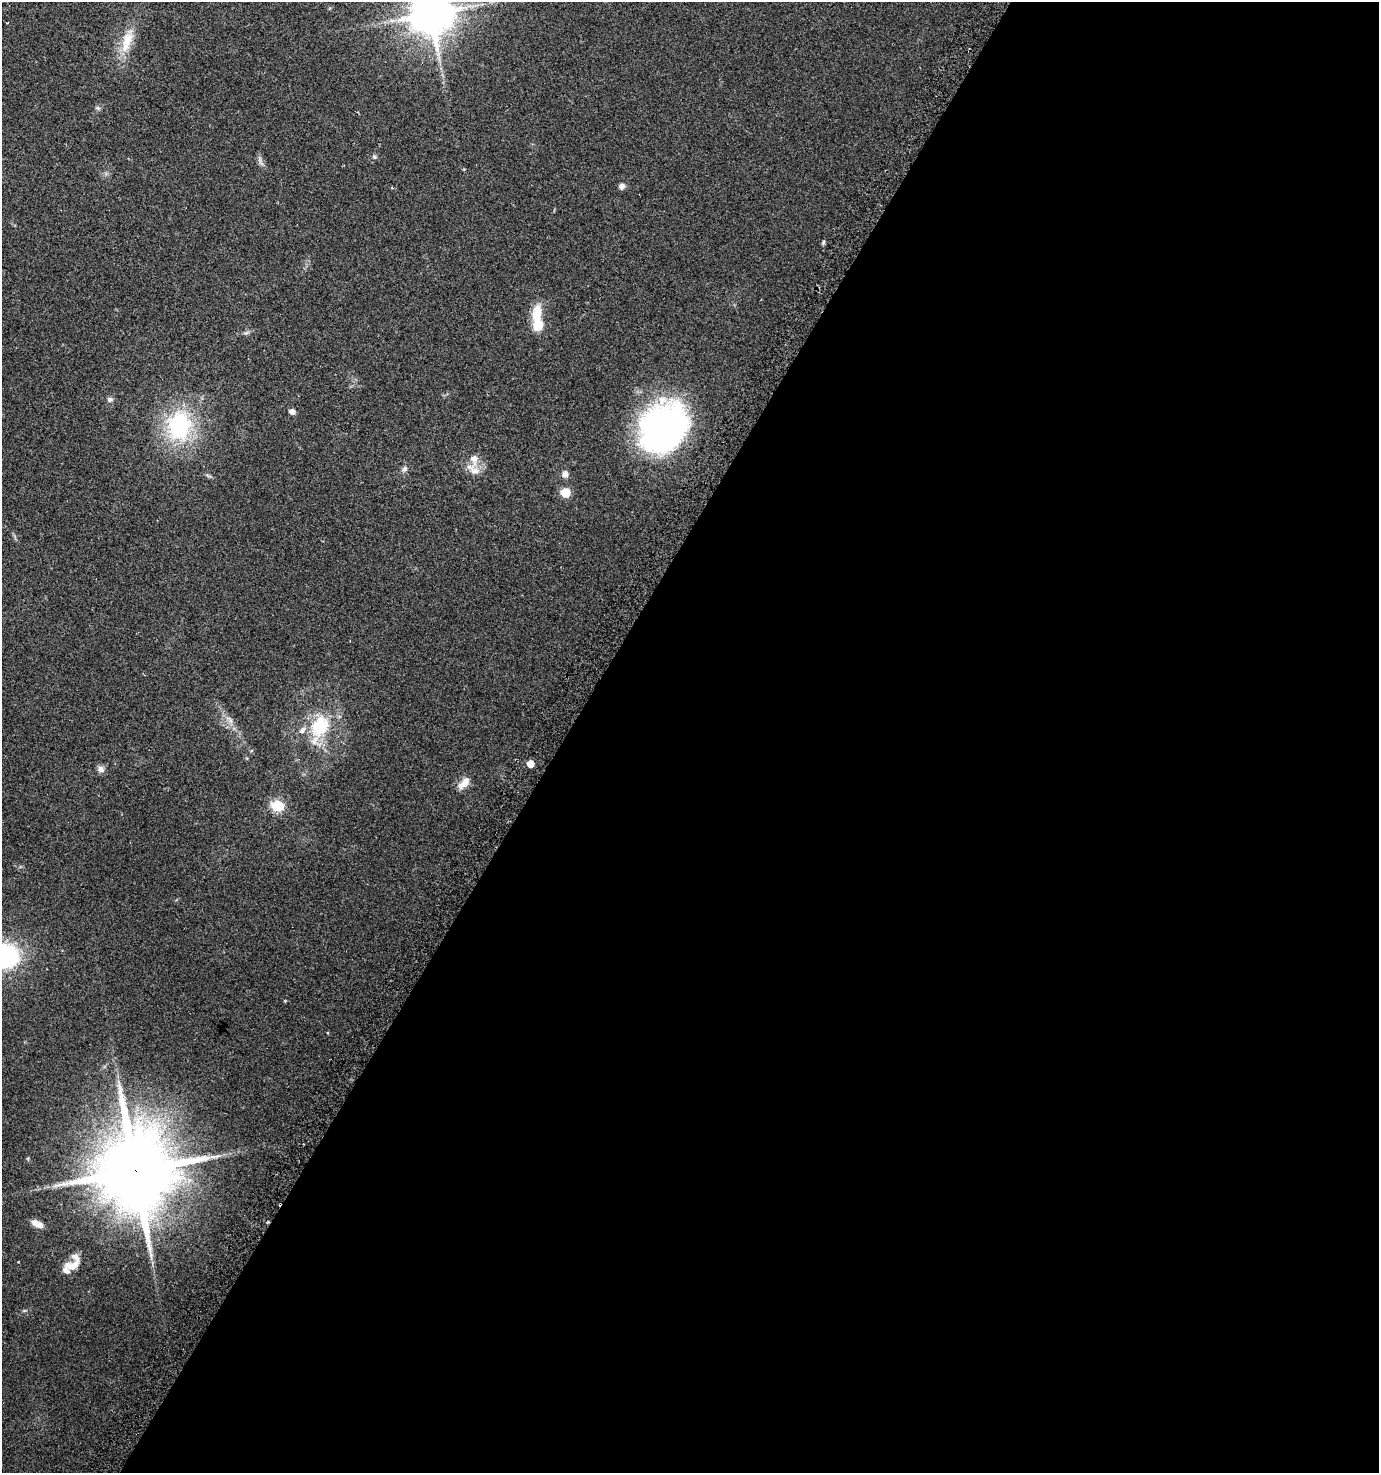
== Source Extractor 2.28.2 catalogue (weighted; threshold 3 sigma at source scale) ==
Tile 12 of 4 x 4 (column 4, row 3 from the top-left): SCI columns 4416-5792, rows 1489-2959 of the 6009 x 5925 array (HDU 1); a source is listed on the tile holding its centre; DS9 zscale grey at full resolution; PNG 1381 x 1475 px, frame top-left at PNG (2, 2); no overlay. Shown black and unused: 59% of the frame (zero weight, under 2 of 3 exposures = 2% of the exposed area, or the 3 px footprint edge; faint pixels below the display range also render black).
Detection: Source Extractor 2.28.2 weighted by HDU 2 'WHT'; one run over the whole footprint, this tile lists its part. Background 0.0532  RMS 0.0089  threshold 0.0399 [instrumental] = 3 sigma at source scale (4.5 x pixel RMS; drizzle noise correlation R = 1.50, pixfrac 1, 0.0396/0.0396 arcsec/px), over >= 5 px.
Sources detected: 30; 1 cosmic-ray / hot-pixel residue — not listed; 4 inside a brighter listed object's ellipse — not listed separately; the other 25 listed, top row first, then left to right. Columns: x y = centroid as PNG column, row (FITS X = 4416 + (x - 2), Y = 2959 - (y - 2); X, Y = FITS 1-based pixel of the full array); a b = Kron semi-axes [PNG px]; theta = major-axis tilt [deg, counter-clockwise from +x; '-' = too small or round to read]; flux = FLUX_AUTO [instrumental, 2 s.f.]
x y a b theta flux
431 13 12 12 - 3000
127 42 36 13 73 21
97 108 7 4 -70 1.4
374 157 7 5 -44 1.6
622 186 7 7 - 3.1
823 242 6 4 70 1.3
537 313 24 11 83 18
110 399 7 6 - 2.4
292 411 5 4 - 5.8
179 426 29 23 89 89
663 427 41 34 49 350
474 458 12 11 - 7
405 469 8 7 - 2.7
473 469 25 10 -31 9.5
565 474 6 6 - 5.5
565 493 6 5 - 33
320 726 32 24 63 45
530 764 5 5 - 11
101 769 9 8 - 3.9
464 783 19 9 42 9.1
278 806 6 6 - 70
4 956 28 23 5 110
136 1171 23 21 -66 9600
37 1224 13 6 -26 7.2
72 1265 20 10 16 11
Overlapping masked pixels (flux is a lower limit): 1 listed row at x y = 136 1171
Isophote crosses this tile's border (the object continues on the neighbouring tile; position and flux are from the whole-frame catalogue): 2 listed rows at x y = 431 13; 4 956